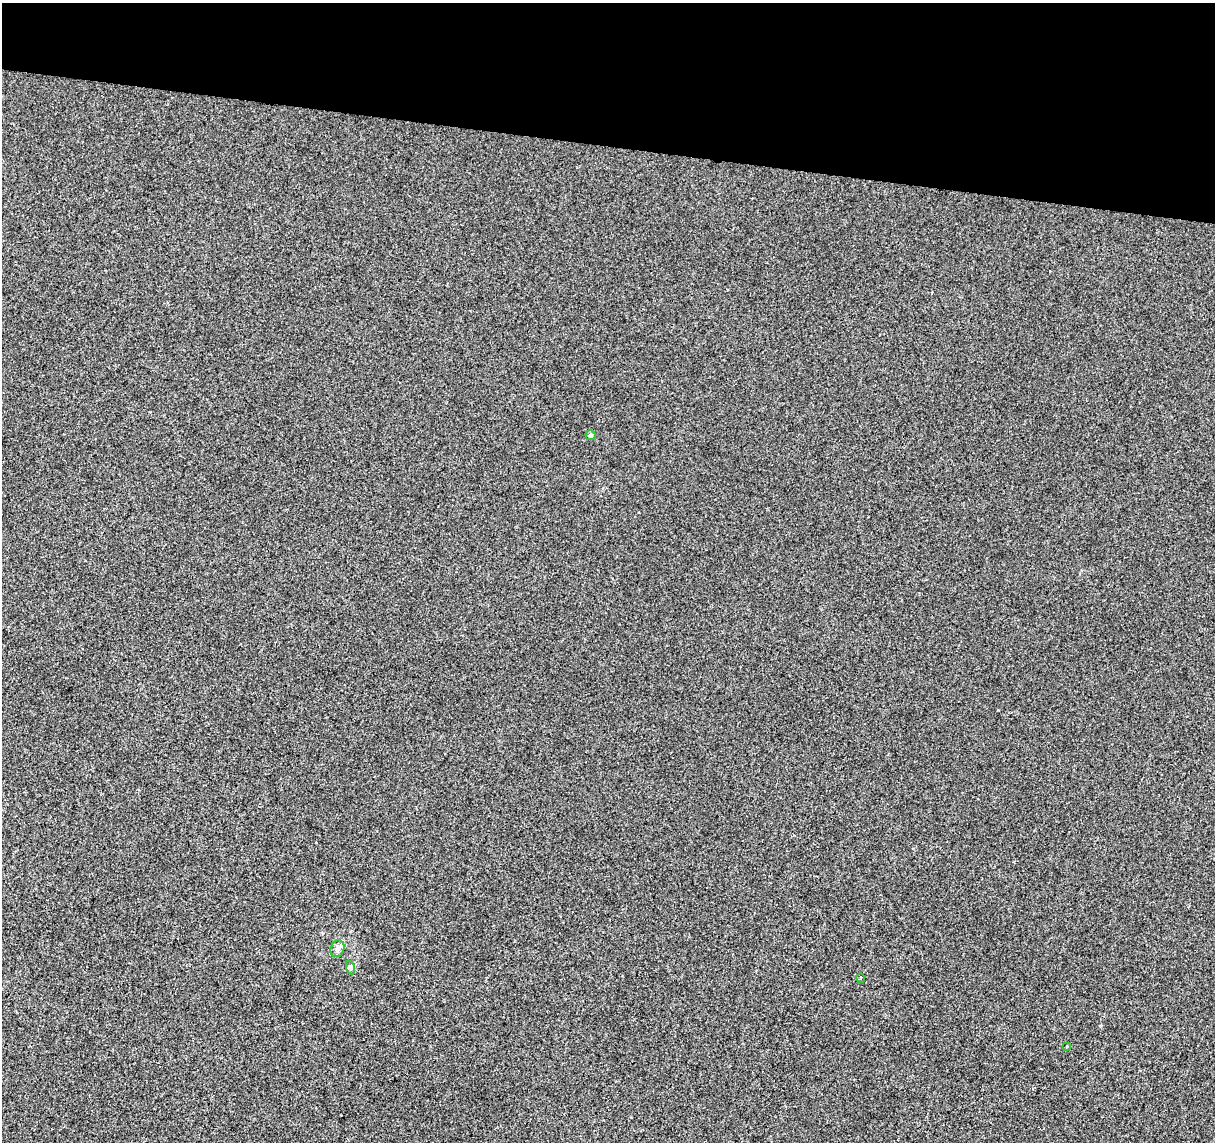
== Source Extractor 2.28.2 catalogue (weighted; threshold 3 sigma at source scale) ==
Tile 2 of 4 x 4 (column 2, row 1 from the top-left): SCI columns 1221-2433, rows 3703-4842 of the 4858 x 5067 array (HDU 1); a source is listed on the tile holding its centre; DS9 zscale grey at full resolution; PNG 1217 x 1144 px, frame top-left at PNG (2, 3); each listed source drawn as its Kron ellipse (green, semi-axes under 4 px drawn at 4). Shown black and unused: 13% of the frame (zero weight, under 2 of 3 exposures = <1% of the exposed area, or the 3 px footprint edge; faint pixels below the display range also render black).
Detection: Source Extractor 2.28.2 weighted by HDU 2 'WHT'; one run over the whole footprint, this tile lists its part. Background -2.32e-05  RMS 0.0042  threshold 0.0189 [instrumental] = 3 sigma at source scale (4.5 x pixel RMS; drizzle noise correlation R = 1.50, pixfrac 1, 0.0396/0.0396 arcsec/px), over >= 5 px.
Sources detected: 7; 2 cosmic-ray / hot-pixel residue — neither listed nor drawn; the other 5 listed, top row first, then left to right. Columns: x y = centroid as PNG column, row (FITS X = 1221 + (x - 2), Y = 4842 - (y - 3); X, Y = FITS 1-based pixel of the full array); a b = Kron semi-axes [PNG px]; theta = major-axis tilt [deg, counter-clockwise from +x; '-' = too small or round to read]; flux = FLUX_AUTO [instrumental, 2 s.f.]
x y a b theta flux
590 435 5 5 - 0.96
337 949 9 6 66 1.6
351 968 7 4 -71 0.79
861 978 5 3 - 0.57
1067 1046 3 2 - 0.57